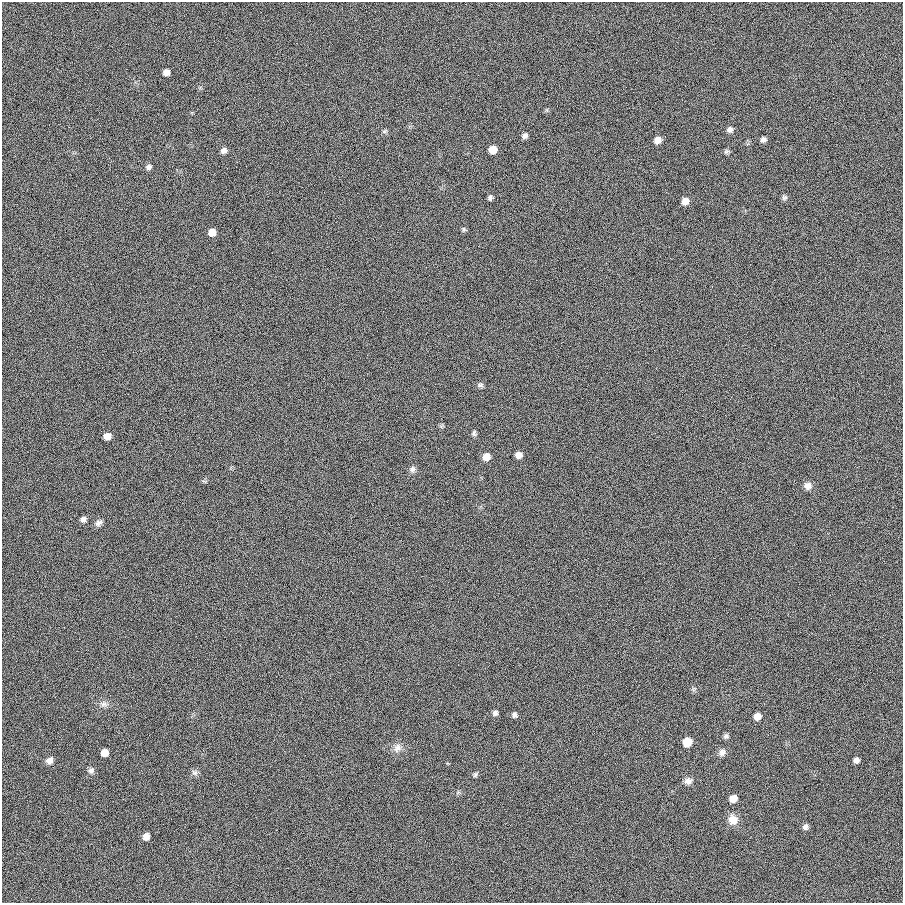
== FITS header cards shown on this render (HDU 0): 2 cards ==
NAXIS1  =                  901
NAXIS2  =                  901

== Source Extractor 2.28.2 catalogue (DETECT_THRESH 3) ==
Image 901 x 901 px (HDU 0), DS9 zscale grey, 1 PNG px = 1 image px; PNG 905 x 905 px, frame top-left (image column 1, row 901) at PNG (2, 2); no overlay
Background 0.00121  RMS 0.099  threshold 0.296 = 3 sigma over >= 5 px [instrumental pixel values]
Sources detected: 43; all 43 listed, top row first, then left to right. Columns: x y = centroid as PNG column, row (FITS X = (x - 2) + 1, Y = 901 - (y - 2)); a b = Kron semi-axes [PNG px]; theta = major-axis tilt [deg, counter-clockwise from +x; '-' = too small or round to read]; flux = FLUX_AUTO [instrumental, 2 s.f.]
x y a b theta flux
166 72 6 5 - 35
730 129 8 8 - 23
384 131 8 4 27 11
525 136 6 6 - 21
763 139 6 6 - 20
658 140 7 6 - 43
493 150 7 6 - 73
224 151 7 6 - 24
726 151 7 6 - 13
149 167 7 6 - 20
784 197 8 7 - 14
490 198 5 5 - 15
685 201 7 7 - 43
464 229 7 5 83 12
212 232 7 7 - 51
480 385 9 6 14 16
474 433 7 5 74 14
107 436 6 6 - 55
518 455 6 6 - 40
486 457 8 7 - 50
413 469 9 7 -90 21
808 486 9 9 - 35
83 519 7 6 - 24
99 523 10 7 31 25
104 704 10 7 4 28
495 713 6 6 - 19
514 715 5 4 - 18
757 716 7 6 - 52
726 736 9 5 0 15
687 742 7 7 - 90
397 748 13 10 62 42
722 752 10 8 66 28
104 753 6 6 - 61
50 760 8 7 - 31
856 760 5 5 - 23
91 771 8 7 - 21
195 773 9 6 -6 18
475 775 7 4 63 11
688 781 10 8 0 30
733 799 6 6 - 64
733 819 11 11 - 68
805 827 7 6 - 21
146 837 7 6 - 41